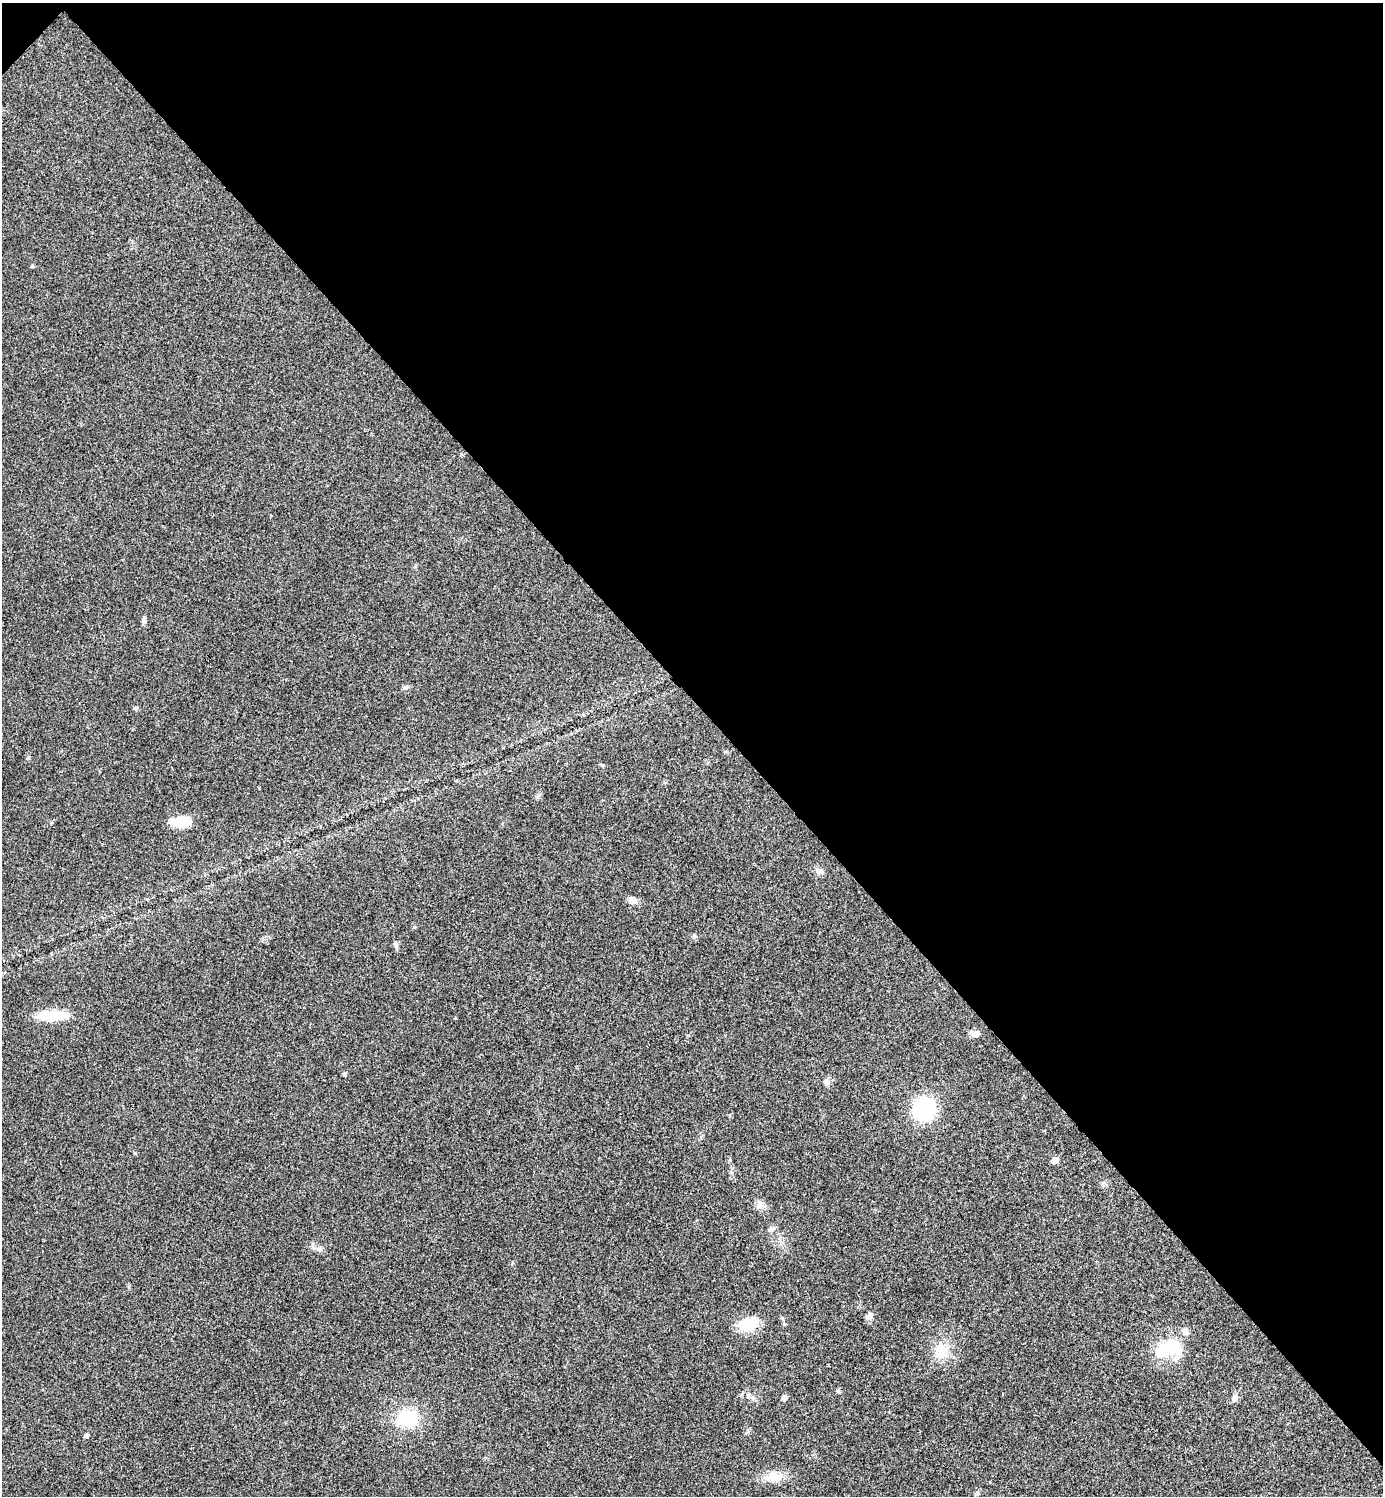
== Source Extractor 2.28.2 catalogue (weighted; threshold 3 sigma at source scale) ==
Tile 3 of 4 x 4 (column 3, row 1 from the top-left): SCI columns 2922-4302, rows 4489-5982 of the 5985 x 5985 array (HDU 1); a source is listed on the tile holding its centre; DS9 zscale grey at full resolution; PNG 1385 x 1498 px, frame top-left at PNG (2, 3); no overlay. Shown black and unused: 47% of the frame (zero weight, under 3 of 4 exposures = <1% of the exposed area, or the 3 px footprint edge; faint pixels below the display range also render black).
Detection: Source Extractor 2.28.2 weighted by HDU 2 'WHT'; one run over the whole footprint, this tile lists its part. Background 0.0204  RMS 0.004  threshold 0.0181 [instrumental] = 3 sigma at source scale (4.5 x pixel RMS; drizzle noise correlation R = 1.50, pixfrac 1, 0.05/0.05 arcsec/px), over >= 5 px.
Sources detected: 30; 1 inside a brighter listed object's ellipse — not listed separately; the other 29 listed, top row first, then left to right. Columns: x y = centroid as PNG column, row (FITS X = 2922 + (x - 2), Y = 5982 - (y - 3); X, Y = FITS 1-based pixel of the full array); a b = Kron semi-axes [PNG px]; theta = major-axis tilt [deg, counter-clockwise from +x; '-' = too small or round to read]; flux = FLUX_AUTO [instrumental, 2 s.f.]
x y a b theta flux
32 266 5 4 - 0.52
144 620 10 5 -85 1
135 708 6 5 - 0.57
28 758 6 5 - 0.52
182 821 22 11 4 8.7
819 871 10 8 -16 1.8
632 900 11 8 -25 2.2
694 936 7 5 -69 0.74
396 944 10 6 -82 1.1
52 1016 35 10 0 11
975 1033 10 6 -1 2.8
345 1074 4 4 - 0.94
827 1082 8 7 - 1.5
924 1109 22 20 58 31
1055 1160 6 5 - 4
760 1206 10 4 77 1.2
771 1229 9 7 25 1.2
319 1249 7 4 -18 0.89
870 1316 10 9 - 1.8
748 1324 23 15 16 10
1168 1349 36 21 17 19
941 1351 21 19 -67 9
838 1391 5 5 - 0.61
753 1398 7 4 -72 0.77
784 1398 6 6 - 1.4
1234 1398 10 7 68 1.7
407 1418 21 17 4 18
86 1435 5 4 - 1
774 1477 27 13 -1 6.4
Unlisted compact peaks at least as high as the median listed source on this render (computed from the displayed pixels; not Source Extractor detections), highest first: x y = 135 1153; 602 765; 537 797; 51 823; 782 1318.